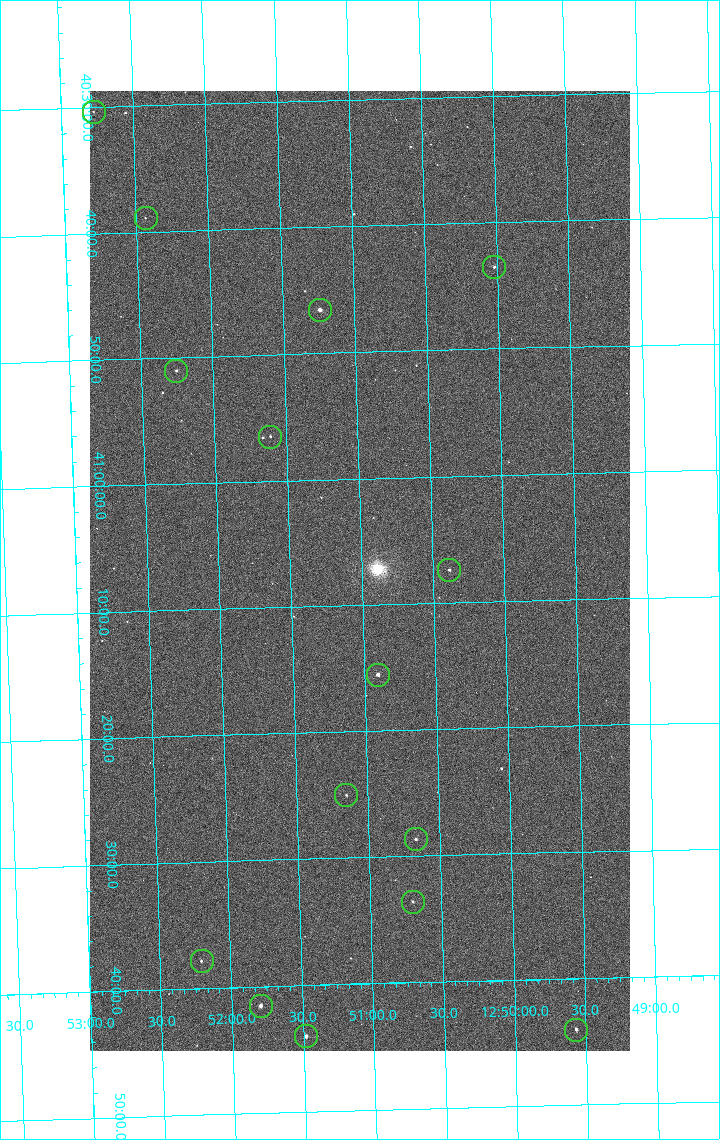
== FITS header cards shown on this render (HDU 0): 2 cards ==
NAXIS1  =                 1080 / length of data axis 1
NAXIS2  =                 1920 / length of data axis 2

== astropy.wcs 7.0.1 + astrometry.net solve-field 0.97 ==
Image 1080 x 1920 px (HDU 0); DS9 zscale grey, zoomed out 1/2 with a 90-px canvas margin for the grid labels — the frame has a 2x2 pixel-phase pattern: the four 2x2 pixel phases sit at different levels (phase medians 702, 628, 609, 698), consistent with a one-shot-colour (mosaic) sensor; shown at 1/2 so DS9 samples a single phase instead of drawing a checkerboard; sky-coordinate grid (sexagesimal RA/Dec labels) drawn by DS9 from the SOLVED WCS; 15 Tycho-2 reference stars matched to detected sources circled (green)
Header WCS: none
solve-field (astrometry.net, Tycho-2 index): SOLVED blind (the file carries no WCS)
Solved WCS: RA---TAN-SIP/DEC--TAN-SIP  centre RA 12:51:01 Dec +41:07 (192.75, +41.12 deg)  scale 2.38 arcsec/px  FOV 42.8' x 76.0'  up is -178 deg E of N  parity flipped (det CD > 0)
(file carries no celestial WCS; the grid is the blind solution)
Tycho-2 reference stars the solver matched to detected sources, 15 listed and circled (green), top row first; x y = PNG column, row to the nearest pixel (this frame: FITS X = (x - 90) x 2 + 1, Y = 1920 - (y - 91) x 2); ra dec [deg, ICRS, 3 dp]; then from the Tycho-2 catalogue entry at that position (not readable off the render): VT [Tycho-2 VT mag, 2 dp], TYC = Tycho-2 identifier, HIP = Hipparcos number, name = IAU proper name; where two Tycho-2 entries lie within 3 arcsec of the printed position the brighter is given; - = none
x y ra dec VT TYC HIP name
94 112 193.194 +40.505 12.48 3021-1340-1 - -
146 218 193.109 +40.648 12.32 3021-1216-1 - -
494 268 192.504 +40.725 11.86 3021-1162-1 - -
320 310 192.810 +40.776 9.69 3021-1108-1 - -
176 371 193.064 +40.851 11.36 3021-1025-1 - -
270 437 192.903 +40.941 11.82 3021-941-1 - -
449 570 192.596 +41.123 11.21 3021-53-1 - -
378 675 192.726 +41.259 9.76 3023-213-1 62700 -
346 796 192.787 +41.417 12.26 3023-139-1 - -
416 840 192.667 +41.478 11.08 3023-113-1 - -
412 902 192.675 +41.560 11.35 3023-88-1 - -
202 962 193.051 +41.631 12.16 3023-47-1 - -
260 1006 192.949 +41.692 10.25 3023-19-1 - -
576 1030 192.392 +41.734 11.39 3023-243-1 - -
306 1036 192.870 +41.734 10.72 3023-898-1 - -